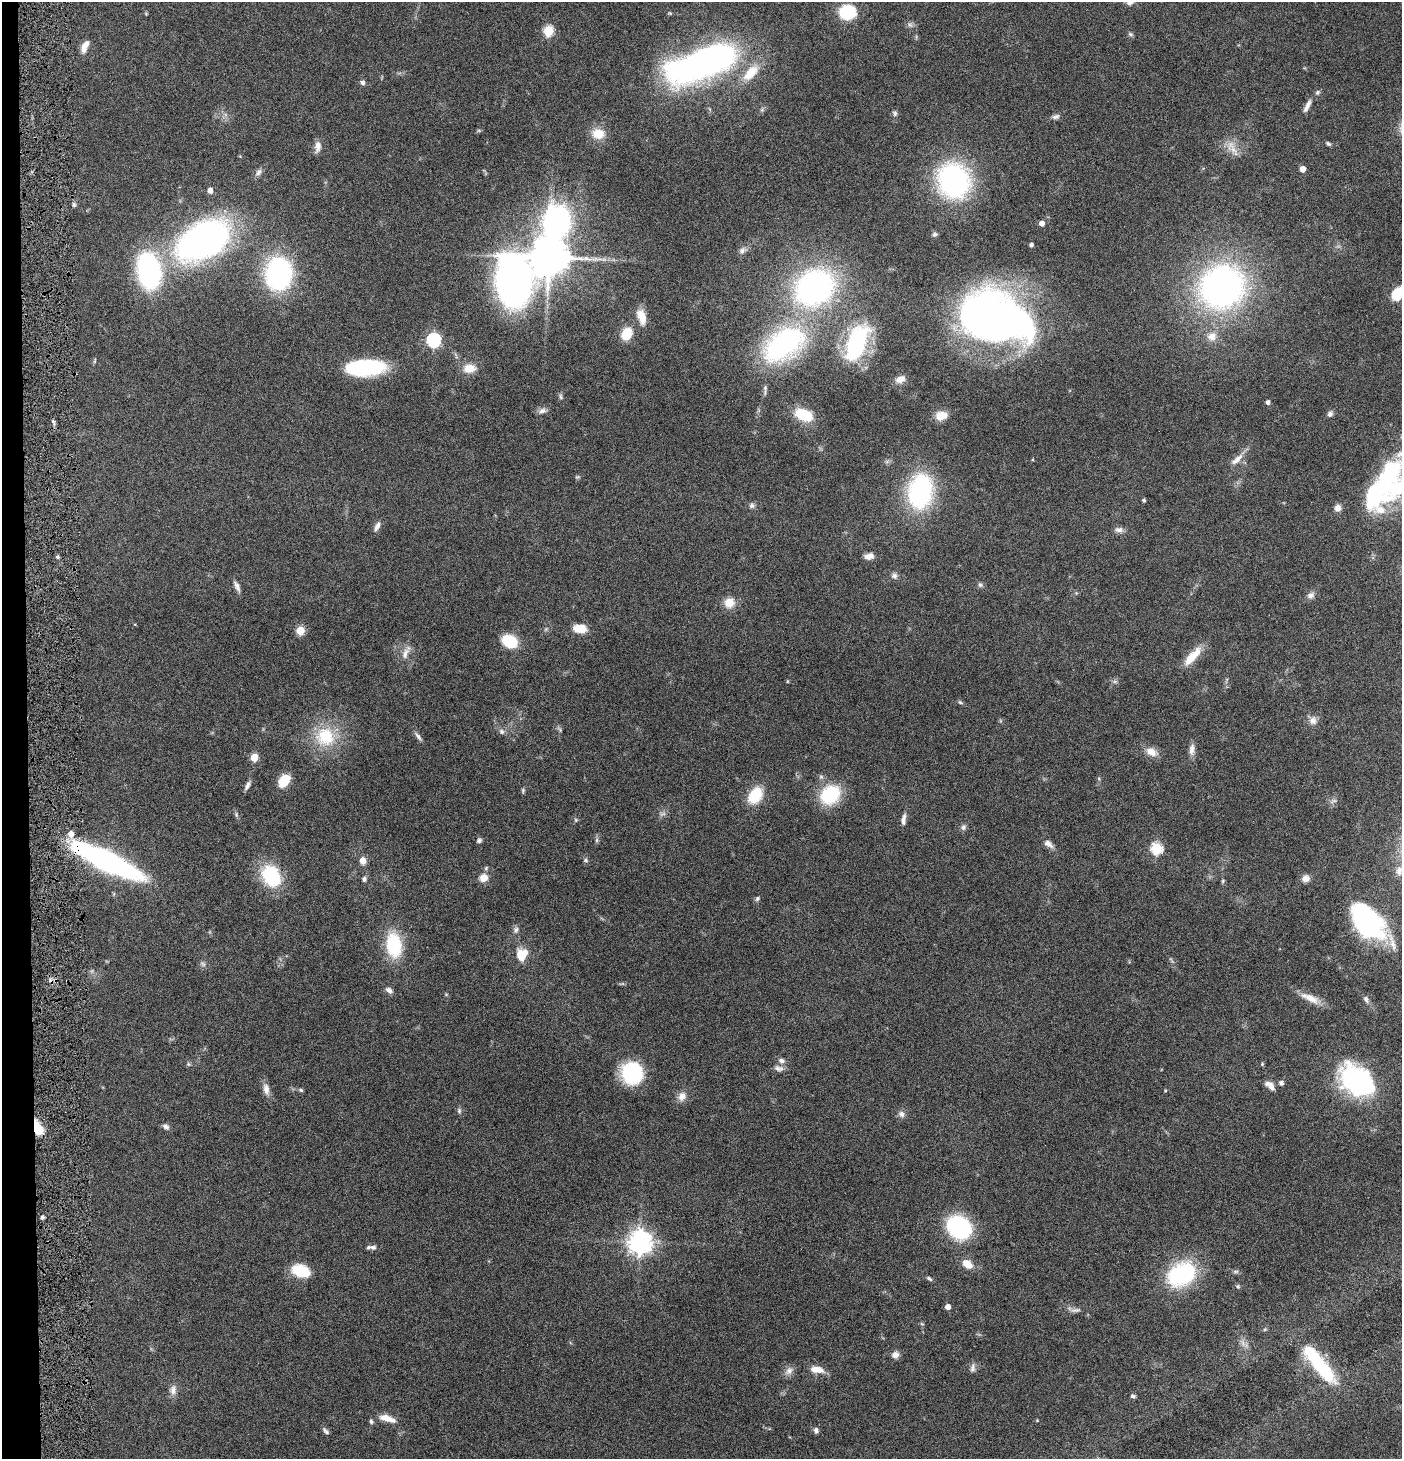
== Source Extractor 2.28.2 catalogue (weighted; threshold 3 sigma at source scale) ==
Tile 4 of 3 x 3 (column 1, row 2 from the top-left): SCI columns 147-1546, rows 1457-2913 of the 4444 x 4372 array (HDU 1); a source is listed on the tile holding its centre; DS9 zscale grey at full resolution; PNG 1404 x 1461 px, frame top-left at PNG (2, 2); no overlay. Shown black and unused: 2% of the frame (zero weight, under 4 of 8 exposures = <1% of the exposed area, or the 3 px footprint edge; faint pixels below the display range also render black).
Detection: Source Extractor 2.28.2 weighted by HDU 2 'WHT'; one run over the whole footprint, this tile lists its part. Background 0.0789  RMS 0.0044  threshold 0.0181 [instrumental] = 3 sigma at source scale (4.09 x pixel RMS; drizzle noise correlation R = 1.36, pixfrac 0.8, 0.05/0.05 arcsec/px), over >= 5 px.
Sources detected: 171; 4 too faint to see at this stretch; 6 inside a brighter object's white glare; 1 cosmic-ray / hot-pixel residue — not listed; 5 inside a brighter listed object's ellipse — not listed separately; the other 155 listed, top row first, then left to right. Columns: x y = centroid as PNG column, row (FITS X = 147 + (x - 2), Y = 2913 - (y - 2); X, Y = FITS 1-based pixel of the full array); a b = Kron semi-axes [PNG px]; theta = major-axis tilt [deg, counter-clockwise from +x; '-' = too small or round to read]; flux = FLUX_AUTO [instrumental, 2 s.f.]
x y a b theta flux
1130 2 14 9 15 2.6
847 12 12 10 4 27
146 14 5 4 - 0.41
910 25 7 6 - 1.1
548 31 6 5 - 28
1130 34 8 5 -27 0.73
84 48 11 8 -90 3.1
701 63 81 32 21 140
362 82 7 6 - 1.2
1317 92 8 6 52 0.88
1307 106 19 6 64 2.6
895 113 7 7 - 0.94
1056 117 10 6 13 1.3
598 134 16 13 -5 6.7
1328 144 8 4 -37 0.75
318 146 14 7 83 2.8
1233 150 21 9 -58 4.5
1303 169 5 4 - 3.5
258 172 11 7 56 1.5
954 180 28 24 -68 92
210 190 5 4 - 2.4
74 205 6 4 -76 0.85
557 221 32 25 -76 100
1042 223 4 4 - 2.6
935 234 7 6 - 0.86
203 241 46 27 29 180
1031 245 4 4 - 1.2
742 250 12 8 39 2
549 257 12 12 - 920
149 271 29 19 -82 82
278 274 27 22 87 71
513 281 45 35 85 190
814 287 30 25 31 140
1222 287 45 41 36 150
1396 296 14 12 -60 8.1
642 317 20 10 -72 5.7
995 318 60 38 -20 310
627 334 14 11 64 8.3
1212 336 14 12 38 4.6
433 340 6 6 - 75
857 342 40 20 70 48
784 344 43 25 35 91
95 361 8 3 81 0.51
365 367 38 15 2 37
469 368 16 11 7 5.5
900 379 12 8 22 3.2
765 388 8 6 90 1.1
561 397 8 5 -63 0.88
1268 402 4 4 - 1.4
542 411 11 7 9 1.8
1330 414 8 6 48 1.3
804 415 18 11 -21 15
941 416 14 10 12 5.2
1237 459 21 8 41 3.8
577 477 7 4 10 0.6
1399 487 71 33 28 59
920 491 27 19 78 68
1144 500 3 3 - 0.76
752 505 8 7 - 1.2
377 526 13 6 64 2.1
1119 530 12 7 -13 1.9
869 556 11 7 10 2.8
894 576 9 8 - 1.6
980 585 7 6 - 0.92
237 586 14 6 -65 1.9
1076 593 5 5 - 0.51
1311 595 11 9 39 2
729 603 12 11 - 5.7
580 628 16 10 -8 5.5
300 630 5 5 - 17
510 641 13 10 -26 17
406 652 24 8 64 3.4
1192 657 26 9 49 8.6
960 702 7 4 -30 0.69
1313 720 12 10 85 2.7
560 729 8 4 -51 0.74
502 731 9 7 -46 1.3
418 736 14 5 -51 1.4
325 737 26 25 - 19
1192 749 15 7 81 2.6
1151 752 16 10 -25 4
254 757 5 5 - 13
284 781 12 8 52 11
247 785 13 5 58 1.6
523 790 7 5 90 0.67
830 794 23 19 43 23
755 795 16 10 55 17
236 814 6 5 - 0.72
903 819 14 5 84 2.1
576 820 5 5 - 0.61
963 827 9 7 80 1.2
479 840 7 5 42 1
597 840 7 5 82 0.88
1048 844 13 7 -37 2.3
1156 848 6 6 - 39
362 860 6 5 - 4.5
586 860 7 6 - 0.88
107 861 67 16 -26 110
1399 871 15 9 82 3.7
272 877 20 14 -61 32
484 878 11 10 - 4
1305 878 10 9 - 2.5
364 879 6 6 - 1.1
1223 881 5 4 - 0.57
757 898 8 5 52 0.82
1368 922 46 23 -46 64
516 930 8 8 - 1.3
394 945 21 13 -82 28
521 954 13 11 68 8.5
203 964 9 5 -41 1.1
389 990 9 6 -40 1.7
446 994 6 4 -19 0.44
1310 998 28 9 -24 5.6
1366 999 11 6 -60 1.5
781 1061 10 8 -15 1.7
188 1064 6 5 - 0.66
1262 1064 5 5 - 0.5
778 1068 14 8 -14 2
632 1073 20 19 - 31
1357 1081 38 25 -39 66
1281 1083 5 5 - 1.4
1270 1085 12 7 -40 3.1
266 1089 18 8 -78 2.9
301 1090 6 4 -18 0.73
682 1096 12 10 68 3.1
459 1111 8 6 90 0.91
901 1114 10 8 -39 1.8
37 1127 17 8 -65 9.5
166 1127 8 6 -42 1.6
42 1217 4 4 - 0.84
959 1227 16 14 -41 61
640 1242 8 8 - 380
373 1247 9 6 -13 1.3
967 1264 13 9 -38 4.5
301 1271 19 12 -20 14
1181 1274 30 22 28 43
929 1278 8 4 -37 0.8
1238 1286 6 5 - 0.7
948 1307 4 4 - 2.9
1076 1310 17 5 7 1.7
922 1324 6 4 -41 0.54
1265 1329 6 4 45 0.55
1242 1343 13 6 -63 2.4
895 1355 9 8 - 2.1
1319 1363 54 14 -51 34
973 1368 13 7 81 1.7
817 1369 16 7 -8 5
789 1371 13 9 40 2.4
173 1390 14 9 84 2.7
1133 1396 6 5 - 0.82
387 1418 19 7 -16 5.1
1037 1420 4 4 - 0.34
371 1421 5 5 - 0.9
816 1430 7 5 -86 1.4
326 1431 10 5 -42 1.1
Overlapping masked pixels (flux is a lower limit): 2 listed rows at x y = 107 861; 37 1127
Isophote crosses this tile's border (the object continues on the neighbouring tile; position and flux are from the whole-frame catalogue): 3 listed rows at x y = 1130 2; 1396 296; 1399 487